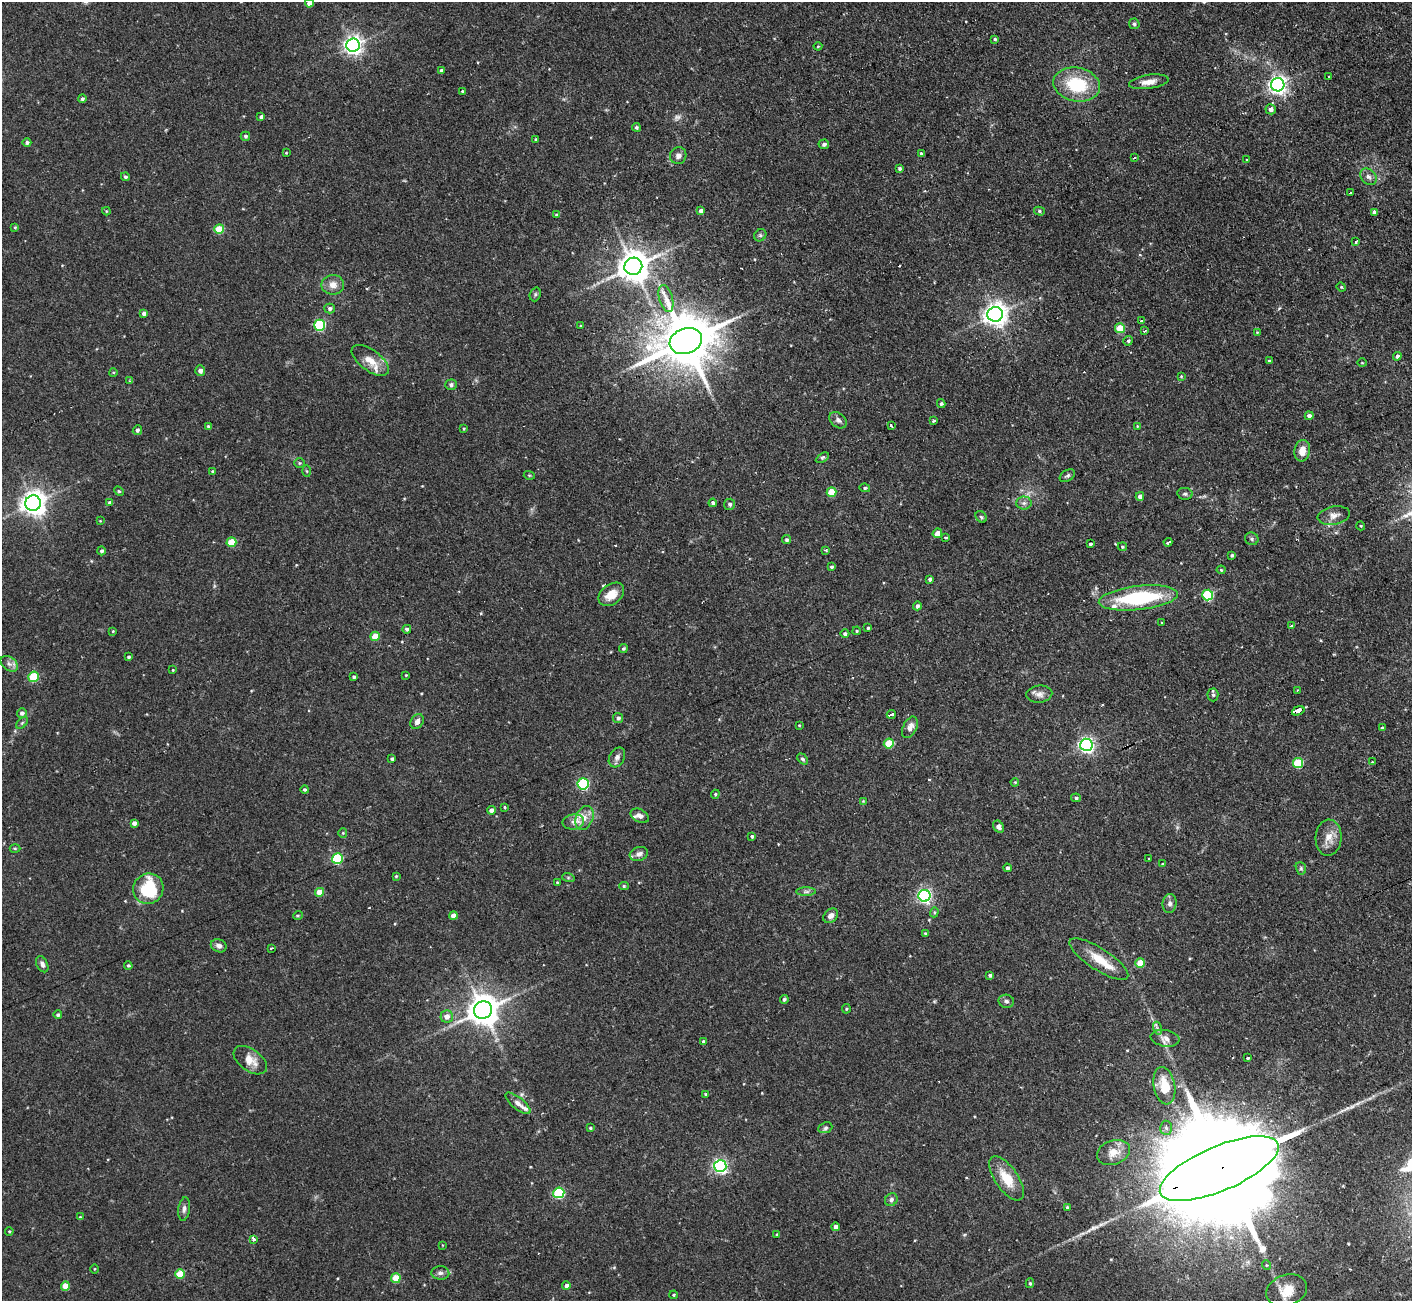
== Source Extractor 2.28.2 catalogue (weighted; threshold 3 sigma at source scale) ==
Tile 10 of 4 x 4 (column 2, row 3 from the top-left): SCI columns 1411-2820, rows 1446-2744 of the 5641 x 5624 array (HDU 1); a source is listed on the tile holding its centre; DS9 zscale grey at full resolution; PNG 1414 x 1303 px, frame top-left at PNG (2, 2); each listed source drawn as its Kron ellipse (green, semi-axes under 4 px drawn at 4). Shown black and unused: <1% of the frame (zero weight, under 2 of 3 exposures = <1% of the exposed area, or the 3 px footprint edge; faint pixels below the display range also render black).
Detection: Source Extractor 2.28.2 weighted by HDU 2 'WHT'; one run over the whole footprint, this tile lists its part. Background 0.094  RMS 0.0058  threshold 0.0261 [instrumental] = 3 sigma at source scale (4.5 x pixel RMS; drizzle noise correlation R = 1.50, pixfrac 1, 0.05/0.05 arcsec/px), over >= 5 px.
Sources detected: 244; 1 too faint to see at this stretch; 2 inside a brighter object's white glare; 8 cosmic-ray / hot-pixel residue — neither listed nor drawn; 4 inside a brighter listed object's ellipse — not listed separately; the other 229 listed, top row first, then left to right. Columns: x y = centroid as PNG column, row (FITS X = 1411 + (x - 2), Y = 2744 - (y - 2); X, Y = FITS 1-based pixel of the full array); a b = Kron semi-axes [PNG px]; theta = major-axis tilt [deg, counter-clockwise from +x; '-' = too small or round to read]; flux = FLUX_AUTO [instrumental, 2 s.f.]
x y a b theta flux
309 3 4 4 - 4.4
1134 24 5 5 - 1.1
995 39 3 3 - 0.82
353 45 7 6 - 280
818 46 4 4 - 0.57
441 70 3 3 - 1
1329 76 3 3 - 1.2
1149 82 20 7 9 5.5
1077 85 23 17 -11 31
1278 85 6 6 - 270
462 91 3 3 - 0.5
82 99 4 4 - 1.2
1271 109 5 5 - 2.3
261 117 4 3 - 1.5
636 127 4 4 - 1
245 136 4 4 - 1.1
536 139 3 3 - 0.85
27 142 4 4 - 1.4
824 144 5 5 - 1.7
286 153 4 3 - 0.48
921 154 4 3 - 1.2
678 156 8 8 - 2.6
1134 158 3 3 - 0.73
1247 160 4 4 - 0.62
899 168 4 4 - 1
125 177 4 4 - 1.3
1368 177 9 7 -49 2.3
1350 192 3 3 - 1.1
106 211 4 4 - 0.55
701 211 4 4 - 2.9
1039 211 5 4 - 1.1
1374 212 4 4 - 1.8
557 215 4 4 - 1.1
15 227 4 3 - 0.6
219 229 5 4 - 18
760 235 6 5 - 1.1
1356 242 4 3 - 1
633 266 9 8 - 1100
333 285 11 10 - 4.7
1341 287 4 4 - 0.61
535 294 7 5 70 1.1
666 298 14 6 -74 4.4
330 308 5 5 - 2
144 313 4 4 - 2.2
995 314 8 7 - 470
1142 320 4 3 - 0.96
320 325 5 5 - 50
581 326 3 2 - 0.57
1120 328 5 5 - 18
1145 331 3 2 - 0.96
1257 332 4 3 - 0.51
686 341 16 12 20 3700
1128 341 5 4 - 0.91
1397 356 4 4 - 1.7
370 360 21 10 -36 8.8
1269 361 4 4 - 0.82
1362 363 4 3 - 0.44
200 371 5 5 - 3.1
113 372 4 3 - 0.47
1181 376 3 3 - 0.54
130 381 4 3 - 0.69
451 385 5 5 - 1.3
941 403 4 3 - 1.1
1309 416 4 4 - 1.8
838 420 10 7 -41 2.1
933 421 3 3 - 1.7
208 426 4 4 - 0.73
891 426 4 3 - 2.1
1137 426 3 3 - 0.46
464 428 3 3 - 0.58
137 430 5 4 - 1.5
1302 451 11 8 82 5.8
822 458 7 4 30 1.1
300 463 5 5 - 0.77
212 471 4 4 - 0.76
307 471 5 4 - 0.67
529 475 5 3 - 0.63
1067 476 8 5 32 1.4
865 488 5 4 - 1
119 491 5 4 - 0.7
831 492 5 5 - 15
1185 494 7 6 - 1.3
1140 496 4 4 - 3.3
33 503 8 7 - 560
110 503 4 4 - 2.4
713 503 4 3 - 1.7
1024 503 8 6 1 2
730 504 5 5 - 1.3
1334 515 16 9 10 4.4
981 517 6 5 - 1
100 521 3 3 - 0.44
1361 526 4 3 - 0.48
937 533 5 4 - 4.7
946 538 4 3 - 0.82
1252 539 7 6 - 1.3
787 540 4 4 - 1.1
231 542 5 4 - 17
1168 542 4 3 - 2
1090 544 3 3 - 0.93
1122 547 5 4 - 0.82
825 550 3 2 - 0.91
102 551 4 4 - 1.4
1232 555 4 3 - 1
831 567 4 4 - 0.95
1221 570 4 4 - 0.66
930 579 4 4 - 1.3
611 594 14 10 37 8.4
1208 595 5 5 - 44
1138 598 40 12 6 54
917 606 4 4 - 1.9
1162 623 3 2 - 0.49
1291 625 3 3 - 2.1
868 628 4 4 - 0.8
407 629 4 4 - 1.6
113 631 4 4 - 0.55
857 631 4 3 - 0.68
845 634 4 4 - 1.2
375 636 5 4 - 13
623 649 4 4 - 0.97
128 657 3 3 - 0.94
9 664 10 6 -38 2.3
173 670 3 3 - 0.55
406 675 4 3 - 0.52
33 677 5 5 - 29
354 677 3 3 - 1.1
1298 690 3 2 - 0.81
1039 694 13 8 5 3.4
1213 695 6 5 - 1.3
1298 711 6 3 20 18
22 713 5 4 - 1.7
891 714 4 3 - 1.9
618 718 5 5 - 1.7
417 722 8 6 58 2.7
22 723 7 4 45 1
799 725 3 3 - 0.51
910 727 11 6 65 4.1
1382 728 4 3 - 1.1
889 744 5 5 - 19
1086 745 6 6 - 170
617 757 10 7 62 2.6
392 759 3 3 - 1
802 759 6 4 -50 1.1
1372 762 3 3 - 0.47
1298 763 5 5 - 30
1015 782 4 3 - 0.5
583 784 6 5 - 58
305 790 4 4 - 1
715 794 4 4 - 0.69
1076 798 5 4 - 1.2
863 801 4 4 - 0.53
504 807 3 3 - 1
491 810 4 4 - 1.9
640 816 10 6 -28 2.7
584 818 12 8 67 5
573 822 11 7 8 3.1
134 823 4 4 - 2.3
998 827 6 5 - 2.6
343 833 4 4 - 0.63
752 836 4 4 - 1
1329 838 18 13 87 7.3
15 848 5 3 - 0.59
639 854 9 7 17 2.7
337 859 5 5 - 47
1149 859 3 2 - 0.41
1162 864 3 3 - 0.53
1007 868 4 4 - 1.3
1301 868 6 5 - 0.99
396 876 3 3 - 0.53
568 877 6 4 -19 0.8
557 882 3 3 - 0.45
624 886 5 4 - 0.76
148 889 15 15 - 35
319 892 4 4 - 9.1
806 892 10 4 0 1.5
924 896 6 6 - 140
1170 904 9 7 84 2.3
934 912 5 4 - 0.75
298 915 5 3 - 0.61
453 915 4 4 - 4.9
831 916 8 6 40 3.1
925 933 3 3 - 0.77
219 946 8 6 -22 2.3
271 948 3 3 - 1.3
1099 959 34 11 -33 14
1140 963 5 4 - 11
42 964 8 5 -65 2
128 965 4 3 - 0.86
990 975 3 3 - 1.3
784 999 4 3 - 1.2
1006 1001 8 6 -13 1.8
846 1009 4 4 - 0.65
483 1010 9 8 - 1100
58 1015 4 4 - 1.4
447 1016 6 6 - 4.1
1157 1028 7 4 -72 1.2
1165 1038 14 8 -10 3.7
703 1041 3 3 - 0.96
1248 1058 3 3 - 1.2
250 1060 19 11 -36 7.5
1164 1086 19 10 -79 13
706 1094 4 3 - 0.93
518 1103 15 6 -39 3.3
590 1128 3 3 - 0.83
825 1128 7 5 22 1.4
1166 1128 7 6 - 1.5
1113 1152 17 12 20 6.2
720 1166 6 6 - 130
1219 1169 64 22 23 33000
1007 1178 25 11 -55 14
559 1193 5 5 - 47
891 1200 7 6 - 1.7
1067 1207 4 3 - 0.73
184 1209 12 5 82 2.1
80 1217 4 3 - 0.62
835 1227 4 4 - 2.3
9 1231 4 3 - 0.63
777 1234 4 3 - 0.62
253 1239 4 3 - 6.5
442 1245 4 2 - 0.36
1266 1265 5 3 - 0.54
94 1269 5 3 - 0.49
440 1273 9 6 -2 1.9
180 1274 5 5 - 19
396 1278 5 5 - 14
1030 1283 5 4 - 0.82
65 1286 4 4 - 9.9
566 1286 4 4 - 2.2
1287 1290 21 15 19 10
674 1295 4 3 - 0.66
Overlapping masked pixels (flux is a lower limit): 2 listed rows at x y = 1298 711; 1219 1169
Isophote crosses this tile's border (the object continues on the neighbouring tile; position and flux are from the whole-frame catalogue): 2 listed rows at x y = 309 3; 1219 1169